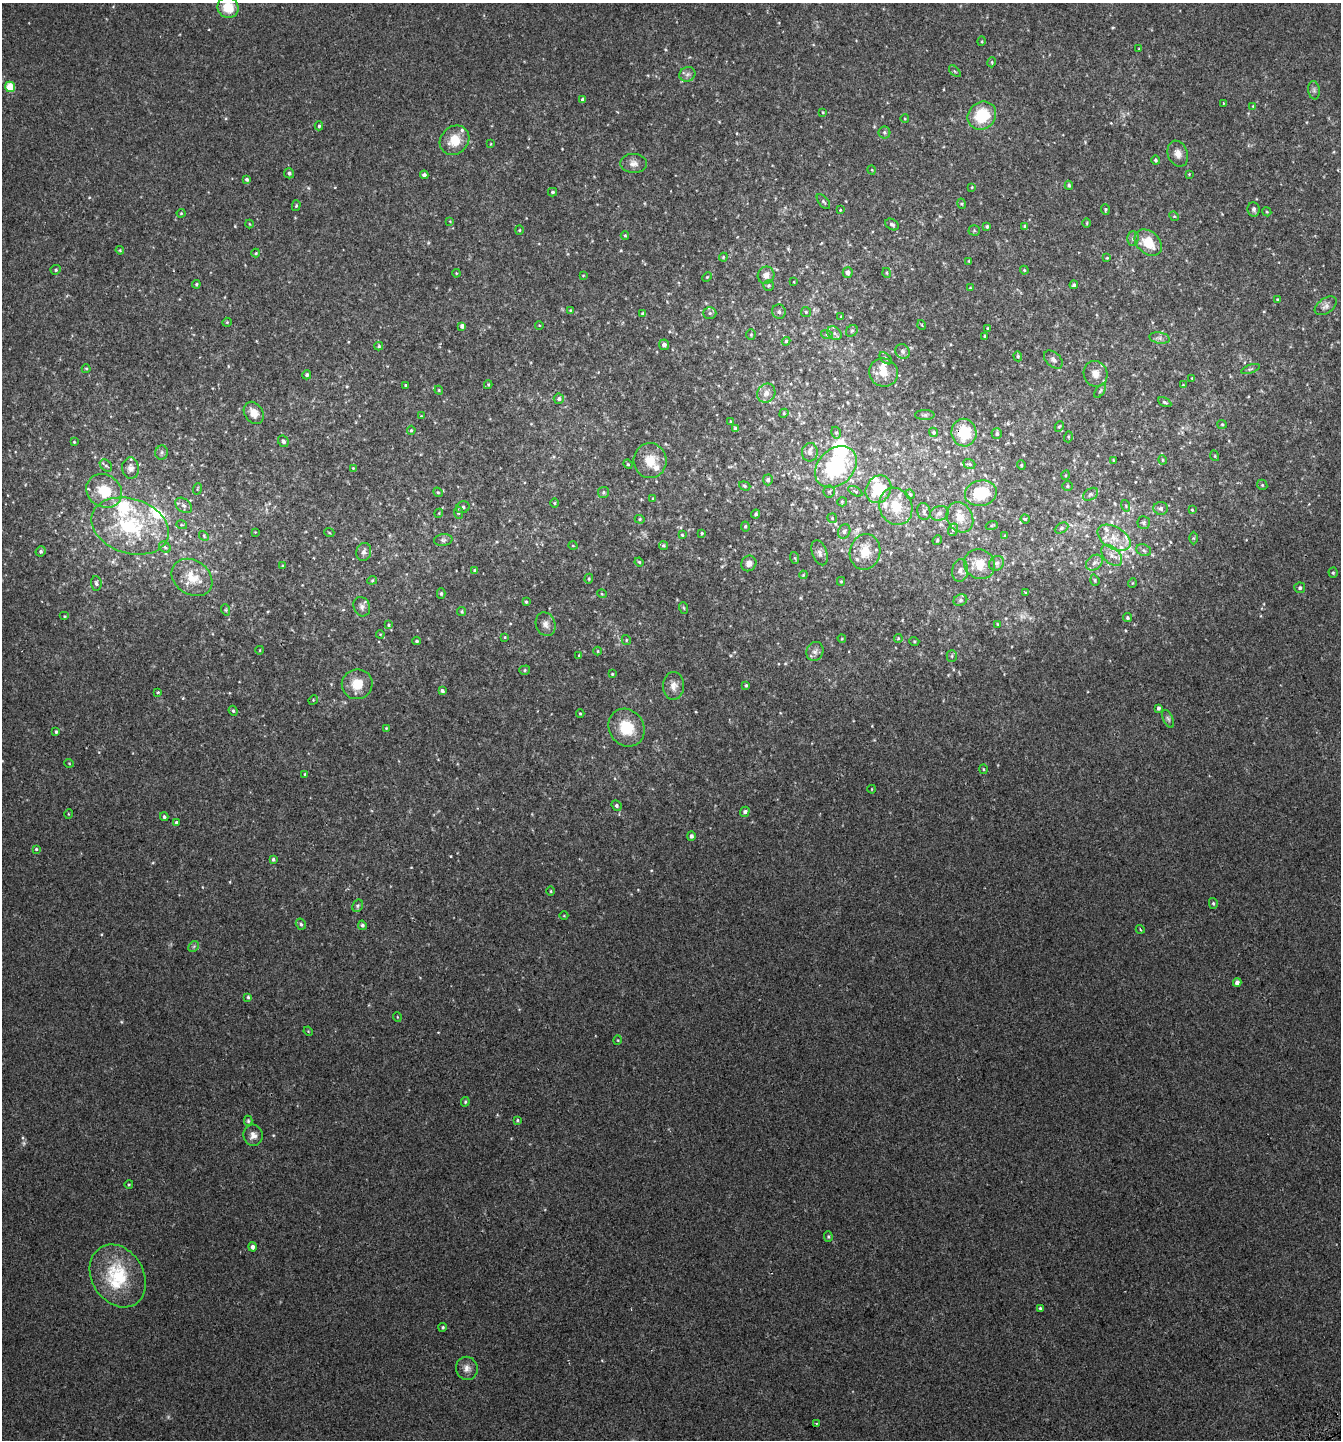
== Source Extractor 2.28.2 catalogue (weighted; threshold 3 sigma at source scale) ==
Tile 6 of 4 x 4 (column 2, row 2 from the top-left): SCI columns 1501-2839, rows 2927-4364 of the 5732 x 5857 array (HDU 1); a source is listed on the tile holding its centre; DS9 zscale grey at full resolution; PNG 1343 x 1442 px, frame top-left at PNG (2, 3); each listed source drawn as its Kron ellipse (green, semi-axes under 4 px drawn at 4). Shown black and unused: <1% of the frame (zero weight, under 2 of 3 exposures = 3% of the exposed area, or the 3 px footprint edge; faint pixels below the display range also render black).
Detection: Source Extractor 2.28.2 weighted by HDU 2 'WHT'; one run over the whole footprint, this tile lists its part. Background 0.0096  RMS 0.0067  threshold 0.0301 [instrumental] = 3 sigma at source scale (4.5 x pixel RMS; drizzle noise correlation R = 1.50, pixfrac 1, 0.0396/0.0396 arcsec/px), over >= 5 px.
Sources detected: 310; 1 too faint to see at this stretch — neither listed nor drawn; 16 inside a brighter listed object's ellipse — not listed separately; the other 293 listed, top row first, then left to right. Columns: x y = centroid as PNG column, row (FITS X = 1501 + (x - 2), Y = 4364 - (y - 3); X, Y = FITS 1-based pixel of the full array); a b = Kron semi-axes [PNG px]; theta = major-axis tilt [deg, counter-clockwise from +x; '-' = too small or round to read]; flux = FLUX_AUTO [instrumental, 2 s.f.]
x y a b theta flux
228 7 11 10 - 16
982 41 5 3 - 0.53
1139 49 4 2 - 0.39
992 62 5 3 - 0.67
955 71 7 3 -45 0.75
687 74 8 7 - 2.2
10 87 5 5 - 19
1314 90 9 6 -82 1.8
582 99 3 3 - 2.1
1223 103 2 2 - 0.63
1253 106 3 3 - 0.47
823 112 3 3 - 0.53
982 116 15 13 40 26
905 119 4 3 - 0.5
319 126 4 4 - 1
884 132 6 6 - 1.3
455 140 16 13 44 13
491 144 4 3 - 0.47
1178 154 13 10 -68 4.8
1155 160 5 4 - 1.2
634 163 13 9 -4 4.2
872 170 5 3 - 0.47
289 173 5 5 - 1.6
1189 174 4 3 - 0.51
424 175 4 4 - 1.9
247 180 4 4 - 1.3
1069 185 4 4 - 0.91
972 187 4 3 - 0.49
552 192 4 4 - 0.91
823 202 9 4 -50 1.3
962 204 5 3 - 0.78
296 206 5 4 - 0.84
1105 209 5 3 - 0.76
1254 209 7 6 - 1.9
840 210 3 2 - 0.4
1267 212 4 3 - 0.64
181 213 4 4 - 0.65
1174 216 5 4 - 0.73
450 221 4 4 - 0.51
1087 223 5 3 - 0.56
249 224 4 3 - 0.49
892 225 7 5 -33 1.5
987 226 4 3 - 1.1
1025 226 4 4 - 1.3
519 230 4 4 - 0.73
974 230 5 5 - 0.89
625 235 4 4 - 0.64
1133 239 7 6 - 1.8
1148 243 15 11 -42 16
120 250 4 3 - 0.6
256 253 4 4 - 0.66
723 257 4 4 - 0.62
1107 258 4 3 - 0.56
969 261 3 3 - 0.6
56 270 5 4 - 1
1024 270 4 4 - 0.74
848 272 5 5 - 2.9
456 273 4 3 - 0.49
887 273 5 3 - 0.64
583 275 4 2 - 0.41
766 275 9 8 - 3.9
707 277 5 3 - 0.68
794 282 3 2 - 0.4
196 284 4 3 - 0.9
768 285 5 5 - 1
1074 285 4 4 - 1.1
970 288 4 3 - 0.52
1277 299 4 3 - 0.46
1326 306 12 7 36 3.2
570 310 4 3 - 0.58
779 312 7 7 - 1.7
806 312 5 5 - 0.91
643 313 4 4 - 0.92
710 313 6 5 - 1.6
841 317 4 3 - 0.56
227 322 5 4 - 0.73
539 325 4 3 - 0.47
922 325 5 3 - 0.49
462 326 4 4 - 2.2
987 328 4 3 - 0.62
852 331 6 5 - 1.3
834 333 8 6 -36 2
751 335 5 4 - 0.8
827 335 6 4 -19 0.88
985 336 3 3 - 0.86
1159 338 10 5 -11 2.3
786 341 4 4 - 0.89
664 345 5 5 - 2.4
379 346 4 3 - 0.92
903 351 8 6 -49 2
1018 356 5 4 - 0.78
886 358 7 4 -43 1
1053 359 11 7 -43 2.5
86 369 4 4 - 0.68
1250 369 9 3 19 0.95
883 372 15 14 - 8.6
1096 374 13 11 -69 6.3
307 375 4 4 - 1.4
1192 378 3 3 - 0.49
405 385 3 2 - 0.59
488 385 4 4 - 0.7
1183 385 4 3 - 0.52
439 390 4 4 - 0.66
1100 391 8 4 55 1.1
766 393 10 8 58 4.1
559 399 5 5 - 1.7
1165 402 7 4 -26 1.1
254 413 12 9 -57 6.5
784 413 5 3 - 0.59
925 415 10 5 0 1.4
421 416 3 3 - 0.45
731 422 4 3 - 0.93
1222 424 5 4 - 0.81
1059 426 5 4 - 0.78
736 429 4 3 - 2.4
411 430 4 4 - 0.81
933 432 5 4 - 1.1
836 433 6 5 - 1.3
964 433 14 12 -81 25
997 434 5 5 - 1.3
1068 437 5 3 - 0.74
283 441 6 5 - 1.6
74 442 4 3 - 0.57
810 452 9 8 - 2.5
162 453 7 6 - 1.6
1215 456 5 3 - 0.57
1113 460 4 2 - 0.4
1163 460 4 4 - 0.7
650 461 17 16 - 11
628 464 5 4 - 0.67
969 464 6 4 -21 1
1021 465 5 4 - 0.81
106 466 7 5 -45 1.4
836 467 23 18 44 59
131 468 10 8 -85 3.4
353 468 3 3 - 0.5
1066 475 5 3 - 0.61
768 480 5 5 - 1.9
1262 485 5 4 - 0.89
745 486 6 4 -19 0.99
1067 486 5 5 - 0.98
197 489 6 3 71 0.65
878 489 14 12 59 24
104 491 19 16 -36 20
855 491 8 3 -30 0.92
438 492 5 4 - 0.78
603 492 5 5 - 1.3
829 492 6 5 - 1.2
981 493 16 12 12 25
910 494 5 4 - 0.75
1090 494 8 5 32 1.5
653 499 4 4 - 0.63
842 502 5 5 - 0.8
555 503 5 3 - 0.57
184 505 9 6 -38 2.5
896 506 19 16 -68 16
1126 506 6 3 -72 0.76
463 507 7 5 25 1.6
1161 508 7 6 - 2.1
1192 510 4 3 - 0.6
924 511 8 6 -78 1.8
439 513 4 3 - 0.58
458 513 6 4 -85 1.1
939 513 9 7 18 2.6
756 514 5 4 - 1.2
960 517 16 12 -62 9.4
832 518 5 4 - 0.75
640 519 5 4 - 0.81
1025 519 4 4 - 0.67
1144 523 6 6 - 1.3
182 525 5 3 - 0.77
992 525 6 4 19 0.79
130 526 40 27 -18 59
745 526 5 4 - 1
1062 528 7 5 27 1.2
953 530 6 5 - 1.2
844 531 7 6 - 1.6
255 532 3 3 - 0.39
329 532 5 3 - 0.56
702 533 4 4 - 0.82
682 535 3 2 - 0.69
204 536 5 4 - 0.8
1005 536 4 3 - 0.59
1114 538 18 11 -30 9.7
1193 538 6 4 90 0.84
443 540 9 6 8 1.7
937 540 5 4 - 0.83
663 545 4 4 - 0.96
573 546 4 3 - 0.57
165 547 6 5 - 1.3
1144 550 7 5 -22 1.6
41 551 5 5 - 1.3
364 552 9 7 76 2.7
865 552 18 15 77 12
820 553 13 7 -71 3.2
1112 555 13 8 -46 4.9
795 558 6 4 -71 0.78
639 562 4 4 - 0.79
749 563 8 7 - 3
997 563 8 7 - 2
1094 563 9 7 39 2.6
979 564 16 14 -34 11
282 566 4 2 - 0.48
474 570 4 4 - 0.97
960 570 11 8 85 2.8
1333 573 5 4 - 0.94
803 575 4 3 - 0.51
192 577 22 17 -35 14
589 579 5 4 - 0.67
372 580 5 4 - 0.83
1095 580 6 4 -71 0.87
841 581 4 4 - 0.75
96 583 7 5 -84 1.9
1132 583 5 3 - 0.49
1300 588 5 5 - 1.5
1025 592 4 2 - 0.66
441 594 5 4 - 1.1
602 594 5 3 - 0.51
960 600 7 5 23 1.4
526 602 4 4 - 0.95
362 607 10 8 -66 2.6
684 608 6 3 -70 0.81
226 610 6 3 -71 0.77
462 611 5 4 - 1
64 616 5 4 - 0.74
1127 618 4 4 - 1.1
546 624 12 9 -70 3.9
997 624 4 2 - 0.43
388 625 4 3 - 0.69
380 634 4 3 - 0.54
505 637 4 3 - 0.6
842 638 4 3 - 0.52
898 638 4 4 - 0.64
626 640 5 4 - 0.79
417 641 4 3 - 1
914 641 5 3 - 0.59
260 650 4 2 - 0.43
598 651 4 3 - 0.51
815 651 10 8 63 3
579 655 2 2 - 0.45
952 656 5 5 - 1
525 670 5 4 - 1
612 674 3 2 - 0.6
357 684 15 15 - 12
746 685 3 3 - 0.91
674 686 14 10 -89 4.7
442 691 4 3 - 1.8
157 692 3 3 - 2.3
313 700 5 4 - 0.74
1158 708 4 3 - 2
233 711 5 4 - 0.85
580 713 4 3 - 0.53
1168 719 9 5 -65 1.6
386 728 4 4 - 0.56
627 728 20 17 -55 19
56 732 4 3 - 0.91
69 763 5 3 - 0.46
983 769 5 3 - 0.62
305 774 4 3 - 0.57
872 789 4 2 - 0.39
616 805 5 4 - 1.6
745 812 5 4 - 1.7
68 814 5 3 - 0.57
164 817 4 4 - 1.2
176 822 3 3 - 0.81
691 836 5 4 - 1.7
36 849 4 4 - 0.79
273 859 4 3 - 1.1
551 891 5 3 - 0.57
1213 903 5 4 - 1
358 906 6 5 - 1.2
564 916 4 3 - 0.42
301 924 6 5 - 1.2
362 925 5 4 - 1.4
1140 929 4 3 - 0.6
194 946 6 4 45 1
1237 982 4 4 - 2.8
248 997 4 4 - 0.83
397 1017 4 3 - 0.49
308 1031 5 3 - 0.52
618 1040 5 3 - 0.53
465 1102 5 4 - 0.99
517 1120 4 3 - 0.8
248 1121 5 4 - 0.89
253 1135 10 9 - 3.9
129 1184 4 3 - 0.51
828 1237 5 4 - 0.9
252 1247 5 4 - 2.5
118 1276 33 26 -58 40
1040 1308 3 3 - 0.77
443 1327 4 4 - 0.85
467 1368 11 11 - 4.2
816 1423 3 2 - 0.53
Overlapping masked pixels (flux is a lower limit): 1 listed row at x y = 964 433
Isophote crosses this tile's border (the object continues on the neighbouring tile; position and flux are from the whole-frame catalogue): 1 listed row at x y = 228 7
Unlisted compact peaks at least as high as the median listed source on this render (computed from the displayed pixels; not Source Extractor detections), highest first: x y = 451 856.